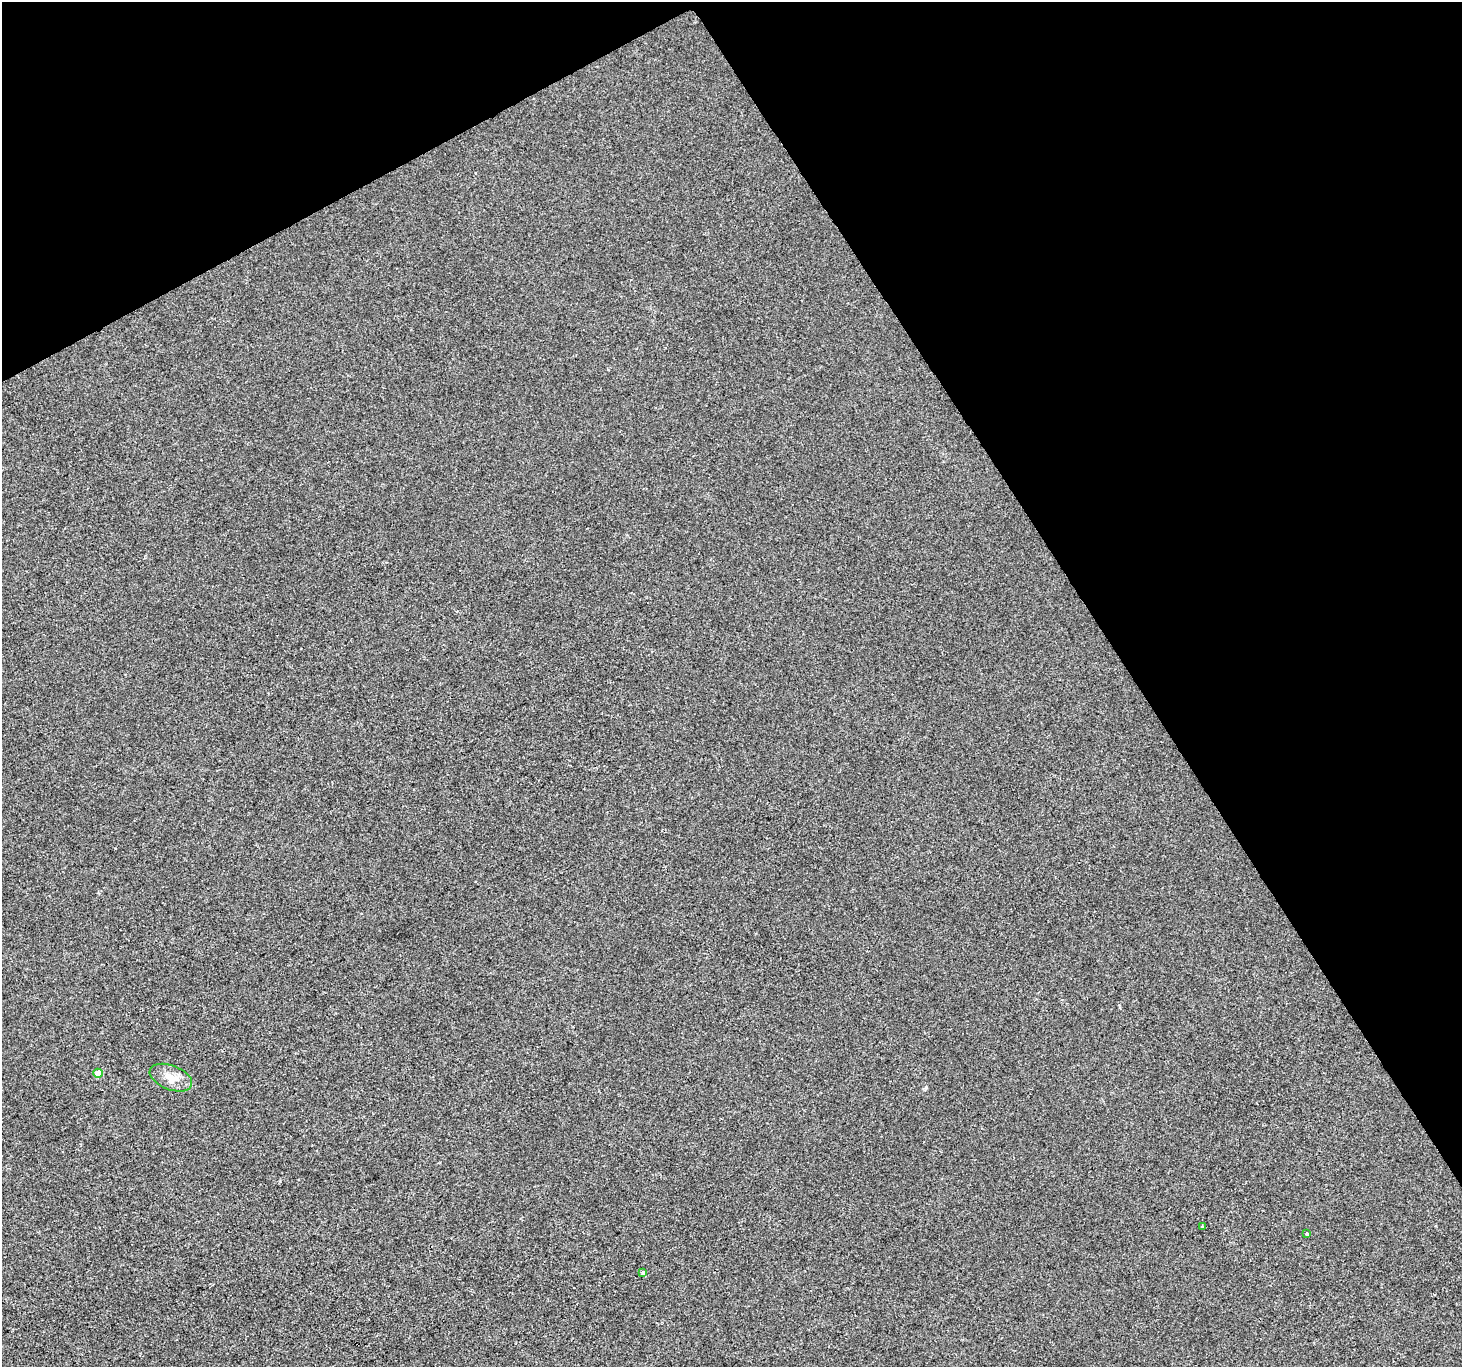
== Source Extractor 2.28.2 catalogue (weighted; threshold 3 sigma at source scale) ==
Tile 3 of 4 x 4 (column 3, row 1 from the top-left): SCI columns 2921-4380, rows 4205-5569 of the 5842 x 5741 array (HDU 1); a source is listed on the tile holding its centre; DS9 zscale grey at full resolution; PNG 1464 x 1369 px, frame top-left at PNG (2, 2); each listed source drawn as its Kron ellipse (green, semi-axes under 4 px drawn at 4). Shown black and unused: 30% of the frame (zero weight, under 2 of 3 exposures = <1% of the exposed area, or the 3 px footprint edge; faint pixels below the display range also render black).
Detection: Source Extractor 2.28.2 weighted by HDU 2 'WHT'; one run over the whole footprint, this tile lists its part. Background 0.00199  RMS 0.0047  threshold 0.0214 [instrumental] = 3 sigma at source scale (4.5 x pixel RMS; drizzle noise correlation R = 1.50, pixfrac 1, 0.0396/0.0396 arcsec/px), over >= 5 px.
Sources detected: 5; all 5 listed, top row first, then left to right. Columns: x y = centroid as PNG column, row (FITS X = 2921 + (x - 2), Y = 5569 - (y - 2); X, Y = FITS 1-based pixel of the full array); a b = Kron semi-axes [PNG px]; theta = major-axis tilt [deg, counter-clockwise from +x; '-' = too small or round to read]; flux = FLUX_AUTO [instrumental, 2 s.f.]
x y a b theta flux
98 1073 4 4 - 4.2
171 1078 22 12 -22 6.1
1202 1227 3 3 - 1.6
1307 1234 3 3 - 1.3
643 1272 4 3 - 5.5